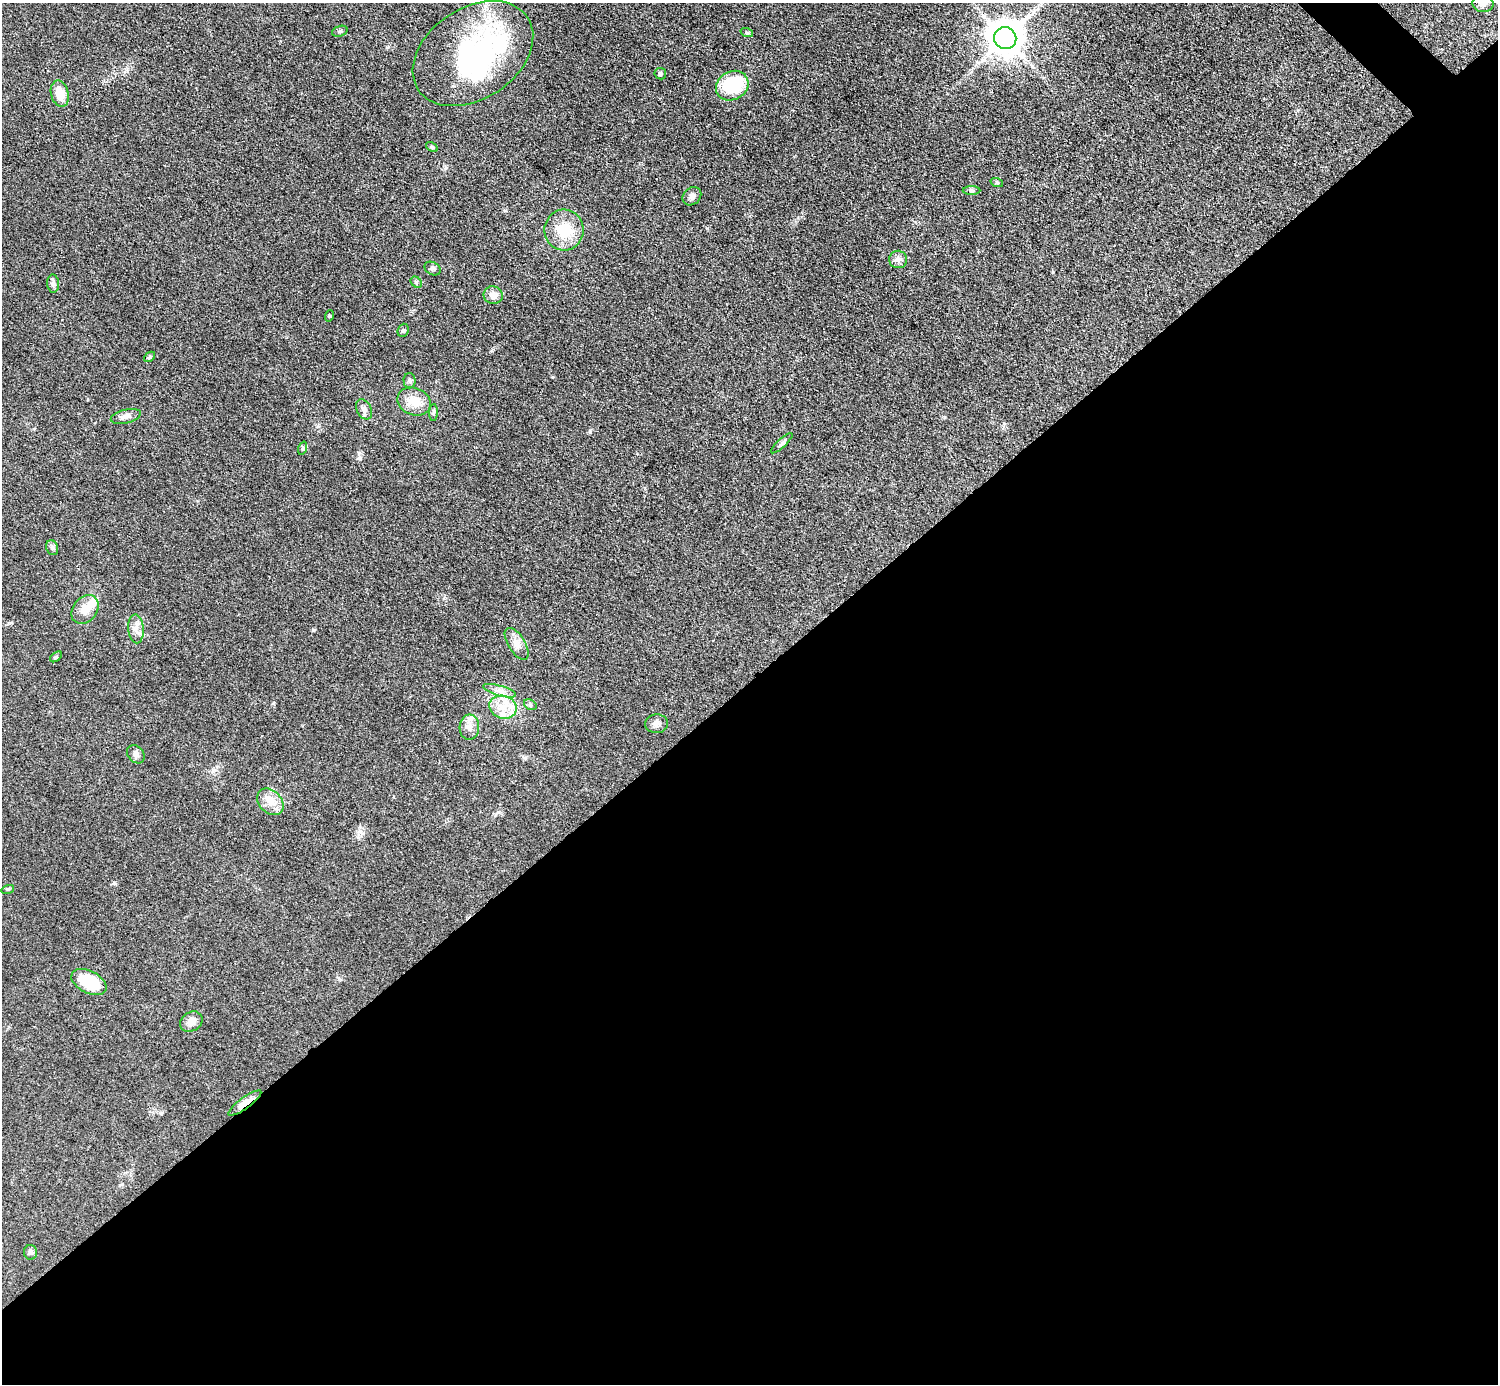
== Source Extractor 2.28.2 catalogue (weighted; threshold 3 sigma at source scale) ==
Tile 15 of 4 x 4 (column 3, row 4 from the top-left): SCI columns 2993-4488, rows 302-1683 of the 5984 x 5984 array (HDU 1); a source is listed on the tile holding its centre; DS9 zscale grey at full resolution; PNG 1500 x 1386 px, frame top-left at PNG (2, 3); each listed source drawn as its Kron ellipse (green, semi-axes under 4 px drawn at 4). Shown black and unused: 51% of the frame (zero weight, under 3 of 4 exposures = <1% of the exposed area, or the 3 px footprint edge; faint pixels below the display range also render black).
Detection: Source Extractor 2.28.2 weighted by HDU 2 'WHT'; one run over the whole footprint, this tile lists its part. Background 0.0797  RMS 0.0063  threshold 0.0285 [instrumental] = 3 sigma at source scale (4.5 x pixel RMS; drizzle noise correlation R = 1.50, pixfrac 1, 0.05/0.05 arcsec/px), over >= 5 px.
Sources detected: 52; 3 inside a brighter object's white glare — neither listed nor drawn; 4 inside a brighter listed object's ellipse — not listed separately; the other 45 listed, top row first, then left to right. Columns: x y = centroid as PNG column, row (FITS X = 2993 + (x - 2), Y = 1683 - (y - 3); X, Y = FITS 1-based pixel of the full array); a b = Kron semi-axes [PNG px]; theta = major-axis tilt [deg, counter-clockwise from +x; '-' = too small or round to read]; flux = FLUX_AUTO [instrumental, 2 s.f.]
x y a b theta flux
1483 4 10 8 -3 3.4
340 31 8 5 18 1.2
747 33 6 4 -19 0.91
1005 38 11 11 - 1300
473 54 66 45 34 100
660 74 6 5 - 1.3
732 86 17 14 30 39
60 94 13 8 -76 9.5
432 147 6 4 -32 0.81
997 183 6 4 -18 0.94
972 191 9 4 0 1.3
692 196 10 8 41 2.9
564 230 20 19 - 19
898 259 9 8 - 2.8
433 269 8 6 -30 1.6
416 282 6 5 - 1.1
53 284 9 6 -88 1.8
493 295 9 8 - 4.8
329 316 6 3 72 0.64
403 330 7 5 69 1.1
150 357 6 4 40 1
409 381 7 6 - 1.4
414 401 17 13 -21 11
364 409 11 7 -64 2.7
433 412 8 4 88 1
126 416 15 7 14 3.6
782 443 14 4 43 1.6
303 448 7 4 72 0.97
52 548 8 6 -70 1.5
85 609 16 12 53 7.3
136 629 14 8 -86 4.2
517 644 18 8 -58 4.9
56 657 7 3 37 0.71
500 691 17 5 -16 3.6
530 705 7 5 -30 1.1
503 707 14 11 -19 9
657 724 11 9 2 3.1
469 727 12 10 85 4.3
136 754 10 7 -49 2.4
270 802 15 11 -47 6.9
8 889 6 4 17 0.91
89 982 19 11 -26 25
191 1022 12 9 33 5
245 1103 20 5 36 7.6
30 1252 7 6 - 1.8
Overlapping masked pixels (flux is a lower limit): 1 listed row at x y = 245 1103
Isophote crosses this tile's border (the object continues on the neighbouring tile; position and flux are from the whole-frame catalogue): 1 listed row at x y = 1483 4
Unlisted compact peaks at least as high as the median listed source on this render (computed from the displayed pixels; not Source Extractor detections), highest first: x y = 313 630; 359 458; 114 883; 552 377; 273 703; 944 417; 1004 423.